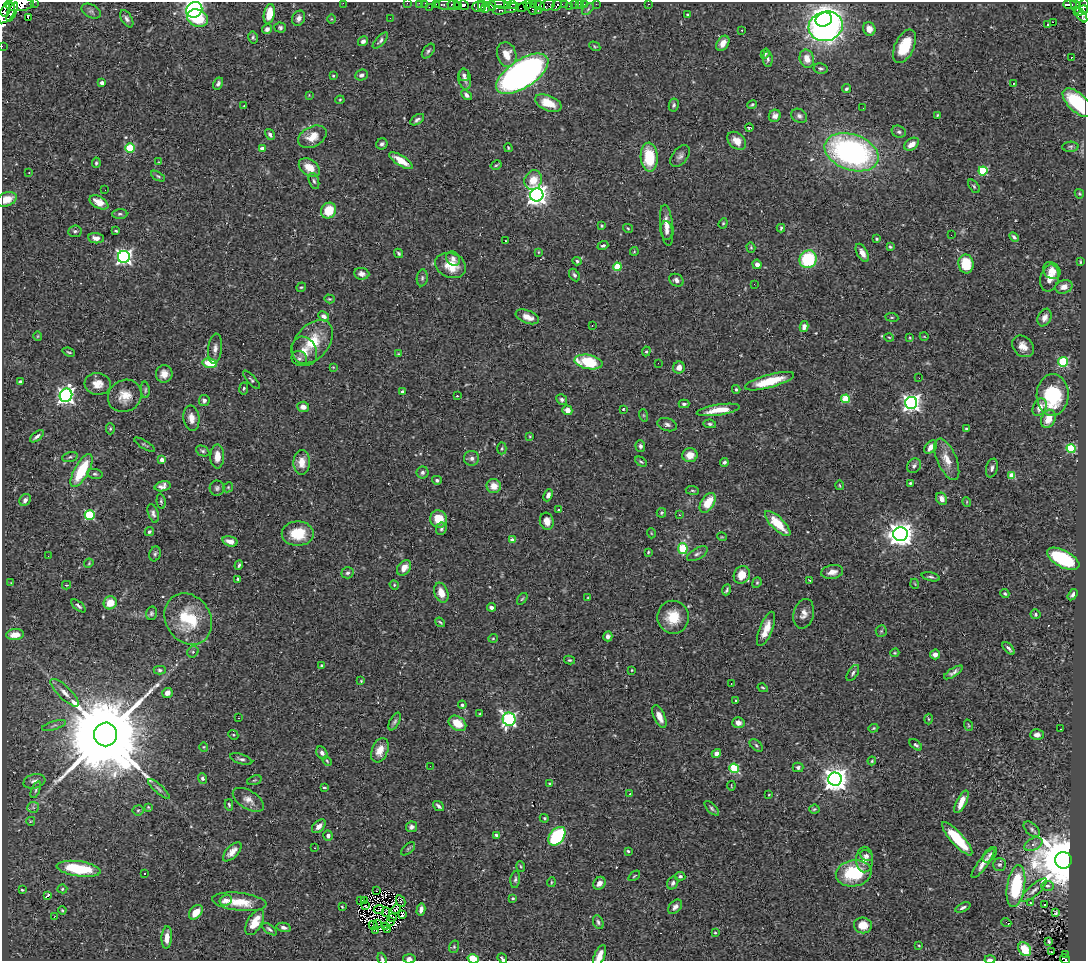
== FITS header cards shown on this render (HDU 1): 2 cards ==
NAXIS1  =                 1084
NAXIS2  =                  959

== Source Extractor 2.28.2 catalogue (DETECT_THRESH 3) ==
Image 1084 x 959 px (HDU 1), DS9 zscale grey, 1 PNG px = 1 image px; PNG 1088 x 963 px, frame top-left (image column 1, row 959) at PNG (2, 2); each listed source drawn as its Kron ellipse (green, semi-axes under 4 px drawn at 4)
Background 0.379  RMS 0.015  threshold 0.0438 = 3 sigma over >= 5 px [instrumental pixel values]
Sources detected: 473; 5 with non-positive FLUX_AUTO (blend fragments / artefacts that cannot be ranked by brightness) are neither listed nor drawn; the other 468 listed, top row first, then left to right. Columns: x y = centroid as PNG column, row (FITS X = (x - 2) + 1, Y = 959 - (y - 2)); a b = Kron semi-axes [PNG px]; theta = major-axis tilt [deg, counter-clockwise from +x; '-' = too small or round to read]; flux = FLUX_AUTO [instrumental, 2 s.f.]
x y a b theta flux
34 2 2 2 - 47
343 3 2 2 - 69
407 3 2 2 - 6.5
419 3 2 2 - 9.6
425 3 2 2 - 6.5
19 4 14 7 2 4000
436 4 2 2 - 8.6
447 4 12 5 0 80
499 4 9 4 -11 160
513 4 3 2 - 110
527 4 3 3 - 200
533 4 4 2 - 15
575 4 3 3 - 25
579 4 2 2 - 4.6
584 4 2 2 - 12
596 4 2 2 - 4.1
649 4 2 2 - 0.7
4 5 12 6 -85 1600
452 5 4 3 - 320
464 5 5 4 - 680
482 5 5 2 - 200
547 5 8 5 19 60
557 5 6 4 57 350
565 5 4 3 - 95
1070 5 7 4 -1 120
457 6 4 3 - 290
492 6 5 3 - 350
508 6 3 3 - 120
540 6 5 3 - 49
569 6 3 2 - 5.3
1076 6 8 3 -68 220
1084 6 8 4 85 360
429 7 2 2 - 40
478 7 6 5 - 580
486 7 5 4 - 370
522 7 6 3 39 170
512 8 7 4 25 310
532 8 7 3 -61 210
588 9 7 4 46 1.6
194 10 8 7 - 280
499 10 6 4 -2 370
91 11 10 6 -28 3.1
538 11 3 2 - 7.9
1081 11 7 4 27 280
12 12 10 4 67 1300
7 13 12 6 55 2900
269 14 10 5 78 21
687 14 3 2 - 0.85
1081 15 8 4 -55 290
28 18 4 2 - 1.9
197 18 11 8 -23 37
299 18 8 6 65 4.3
390 18 2 2 - 0.75
127 19 9 5 -58 3.1
331 19 5 3 - 0.83
824 20 8 6 23 1300
1053 22 2 2 - 460
1048 24 3 3 - 12
826 26 17 14 16 330
280 28 6 5 - 2
267 29 5 4 - 3.8
869 29 7 6 - 7.5
742 30 2 2 - 0.83
253 37 6 5 - 1.8
363 41 5 4 - 3.2
380 41 10 4 47 2.7
723 43 8 5 56 7.3
2 46 2 2 - 3
595 46 6 4 -30 1.2
904 46 18 9 65 33
428 51 8 5 52 2.3
507 54 12 9 -75 13
765 54 5 4 - 1.4
1071 57 2 2 - 0.63
768 59 8 5 -88 2.1
807 59 9 7 -74 11
821 68 7 5 -11 1.9
522 74 30 14 33 540
361 75 6 5 - 3.2
464 75 6 5 - 2.2
333 76 4 3 - 1
465 79 10 6 -79 3.8
102 83 4 3 - 3.6
1013 83 2 2 - 0.79
218 84 6 4 62 2.7
846 89 4 3 - 1.8
309 95 3 3 - 0.65
466 95 6 4 -48 2.7
340 100 4 4 - 1
548 103 14 7 -22 20
1078 103 18 9 -43 64
752 104 5 3 - 1.2
674 105 6 5 - 1.8
244 106 3 2 - 0.84
863 108 3 2 - 0.76
937 115 4 3 - 0.96
775 116 6 5 - 4.3
799 116 8 6 -32 3.2
417 120 8 4 33 2.7
749 127 4 3 - 1.6
899 132 7 6 - 2.4
270 134 6 4 -59 2.7
312 137 15 10 27 14
737 141 10 7 -41 11
382 144 6 5 - 2.5
912 144 8 5 35 9
1070 147 8 5 3 2.2
130 148 5 4 - 55
508 148 4 3 - 1
262 149 4 4 - 6.5
852 152 28 18 -19 280
680 156 12 7 51 4.3
649 157 14 8 -86 41
401 161 13 5 -33 14
159 162 4 3 - 0.76
96 163 5 3 - 1.5
496 165 6 3 30 1.2
309 168 11 8 -36 16
983 171 4 4 - 67
29 173 3 2 - 0.65
158 176 8 4 -30 1.6
533 180 10 8 68 18
314 181 8 5 -73 2.4
974 186 8 4 -53 1.6
105 190 2 2 - 9.7
1079 194 5 4 - 1.2
537 195 7 6 - 630
7 199 10 6 21 14
99 202 10 6 -29 13
329 211 8 7 - 27
120 214 7 5 1 2.4
723 223 5 4 - 1.3
667 225 21 6 -84 9.5
602 226 3 3 - 1
628 228 5 3 - 1
781 228 4 3 - 1.5
75 231 7 5 6 2.2
116 231 3 3 - 1.1
667 231 9 6 -84 4.3
951 235 3 2 - 0.74
1014 237 5 3 - 2.2
96 238 8 5 -6 6
876 239 4 3 - 1.1
505 241 2 2 - 1.2
603 246 5 4 - 2.1
751 247 5 4 - 1.3
890 247 4 3 - 1.3
634 251 4 4 - 0.98
538 252 4 3 - 0.72
399 253 5 4 - 2
862 253 10 5 -61 6.5
124 257 6 6 - 350
453 259 8 6 -46 3.6
808 259 9 8 - 68
577 261 4 4 - 1.5
1080 262 4 3 - 1
757 264 5 4 - 4.4
966 264 9 7 -82 31
451 265 16 12 -20 20
617 267 4 4 - 37
1052 271 9 7 -42 8.4
362 274 8 5 -7 4.7
574 275 7 4 -59 1.9
422 278 8 5 81 2.2
1050 278 14 9 77 9.4
676 280 7 6 - 4.2
754 284 2 2 - 1
301 287 5 4 - 1.3
1064 287 9 6 15 7
329 299 5 4 - 1.1
324 316 5 4 - 4.1
527 317 12 6 -21 10
892 317 7 3 -7 1.2
1044 318 9 6 67 5.5
592 325 2 2 - 0.71
804 327 5 4 - 6.4
38 336 5 3 - 0.88
924 336 4 3 - 0.69
889 337 4 3 - 0.9
910 338 3 2 - 0.8
312 342 25 16 50 32
1023 346 12 9 -44 9.9
215 349 15 7 84 5.6
304 351 15 12 -62 12
646 351 5 4 - 1.3
69 352 6 3 -23 1.3
399 354 4 3 - 1
299 358 8 7 - 3.2
589 362 14 7 -11 51
1063 362 5 5 - 86
210 363 7 5 -8 29
658 363 2 2 - 1.6
333 367 3 3 - 0.81
679 368 6 6 - 7.5
164 374 9 8 - 8.7
919 378 2 2 - 1.4
251 380 12 4 -48 2.1
769 381 25 6 15 30
20 382 4 4 - 3
98 384 13 11 -6 11
244 388 6 4 82 1.4
736 389 4 3 - 1.5
145 390 8 4 -87 1.7
403 392 3 3 - 6.2
66 395 7 6 - 430
1053 395 21 16 88 76
125 396 17 15 36 15
457 396 3 2 - 0.68
562 399 5 5 - 2.2
845 399 4 4 - 35
204 400 5 5 - 3.1
911 403 6 6 - 490
684 404 5 3 - 2
303 407 6 5 - 5.9
1040 407 9 6 63 9.7
623 409 3 3 - 1.3
567 410 5 4 - 7.4
718 410 22 5 9 19
643 415 6 4 -71 1.3
191 418 12 8 -82 8.9
1048 419 9 6 66 16
710 424 6 4 -11 1.9
667 425 10 6 -16 3.2
110 429 5 4 - 1.4
966 429 4 3 - 1.6
37 436 8 3 38 3
530 436 3 3 - 0.93
145 445 12 3 -29 1.6
640 446 6 5 - 2.3
931 447 7 5 49 7
502 448 6 4 87 1.5
1071 449 5 4 - 64
203 451 7 5 -27 2
690 455 8 7 - 11
217 456 12 7 89 11
70 457 8 4 16 1.9
472 458 7 7 - 3.9
947 459 22 9 -67 14
162 460 4 4 - 7.9
302 462 12 8 89 12
641 462 6 4 -30 1.5
724 462 4 3 - 2
914 466 8 6 47 3.2
992 468 9 5 76 3.2
82 471 18 7 61 45
422 472 6 6 - 2.6
95 474 8 5 -9 2.2
1011 475 4 4 - 29
437 480 5 4 - 2.2
910 483 3 3 - 1.2
840 485 5 2 - 0.92
163 486 8 5 15 4.9
494 486 7 7 - 12
228 487 5 4 - 1.3
217 488 7 7 - 2.6
692 490 6 4 -7 1.6
548 495 6 4 67 4.2
942 499 6 5 - 6.5
25 500 6 5 - 3.3
161 501 7 4 -84 1.8
967 502 5 3 - 0.79
708 503 11 6 58 24
559 510 3 2 - 1
153 513 9 5 -71 3.1
661 513 5 4 - 1.4
90 515 5 5 - 83
679 515 3 2 - 0.86
439 519 8 8 - 20
547 521 8 7 - 8.4
778 524 16 6 -45 26
441 529 6 5 - 2
149 532 5 4 - 1.7
651 533 5 3 - 0.82
298 534 16 12 0 29
900 534 7 7 - 1000
722 537 5 3 - 0.84
512 540 4 3 - 11
230 541 7 5 -15 9.3
683 548 5 4 - 41
648 552 4 3 - 1.2
155 554 7 5 72 2.1
697 554 11 5 29 3.1
48 556 2 2 - 1.6
1063 559 18 8 -28 87
89 563 5 3 - 1
239 565 5 3 - 1.7
404 568 8 6 52 8
832 572 11 7 11 7.5
348 573 6 5 - 2.2
742 575 9 8 - 17
931 577 9 4 -12 2.1
238 579 4 3 - 1.5
810 580 4 2 - 1.3
11 583 4 4 - 0.81
757 583 6 4 68 1.3
915 584 5 3 - 0.8
66 585 4 4 - 0.82
394 585 5 4 - 1.2
727 590 5 3 - 1.6
441 593 10 6 -71 11
1005 594 4 3 - 1.3
1073 595 6 4 58 2.4
588 597 3 2 - 0.66
522 599 7 3 53 1.2
110 603 7 6 - 16
78 606 8 3 -41 2.2
491 607 4 3 - 3
151 613 7 5 75 2.2
804 614 15 10 76 7.3
1036 614 5 5 - 2
673 617 16 15 - 25
188 619 27 22 -58 55
440 622 5 3 - 1.4
766 629 18 6 68 13
881 631 6 5 - 1.3
15 635 9 5 5 12
608 636 5 4 - 3.3
493 638 4 4 - 1.1
1009 648 8 3 -47 2.3
193 652 6 5 - 1.7
895 653 4 3 - 0.99
935 654 5 5 - 5.3
569 660 5 4 - 1.3
322 666 4 3 - 3.2
160 670 6 4 -1 2.1
632 670 3 3 - 0.73
953 672 11 4 32 3.5
853 673 9 5 58 2.3
361 681 3 3 - 0.75
731 683 3 2 - 1.8
763 688 5 3 - 1.2
65 693 19 6 -44 7.5
167 693 5 5 - 7
736 701 3 3 - 1.6
462 705 4 4 - 2.3
480 714 3 3 - 1.3
659 717 12 5 -66 9.2
238 718 2 2 - 0.57
509 719 7 6 - 230
929 719 5 3 - 1.1
395 722 10 4 62 2.3
457 723 9 7 -34 17
738 723 6 5 - 5.1
54 725 12 2 17 1.7
968 725 6 3 -71 1
873 728 5 4 - 1.2
1061 729 3 2 - 3.1
105 734 12 11 - 29000
233 735 5 4 - 1.3
1037 735 7 5 1 4.6
756 745 8 5 -42 1.9
916 745 7 4 -39 2.4
204 747 4 4 - 1
380 750 13 8 69 12
322 753 7 5 -56 3.6
716 754 5 4 - 4.7
241 759 11 5 -19 2.8
327 761 5 3 - 1.1
872 761 4 3 - 1.1
430 766 2 2 - 2.3
798 767 5 5 - 2.3
734 768 5 4 - 59
202 778 5 4 - 2.3
835 779 7 6 - 1000
254 780 7 4 19 1.5
34 781 11 7 16 5
550 784 3 2 - 0.97
731 786 4 2 - 0.8
324 787 4 2 - 1.2
159 789 14 4 -42 3
36 790 9 4 67 1.8
630 794 4 4 - 1
769 794 3 2 - 0.68
248 800 17 9 -31 8.1
961 802 12 5 62 16
229 805 5 3 - 1.5
438 806 6 3 -40 2.4
33 807 6 5 - 2
148 807 4 3 - 0.95
712 808 9 4 -46 2.2
814 809 5 4 - 1.3
138 810 5 5 - 1.4
544 818 4 4 - 1.2
31 821 4 4 - 0.89
319 826 8 5 46 6.3
411 827 5 5 - 3.1
1032 829 10 5 -42 2.9
496 835 3 3 - 2.6
328 836 5 4 - 2.7
557 836 10 7 53 100
957 839 21 6 -48 42
1033 844 9 6 26 3.9
315 848 2 2 - 0.55
408 849 8 4 42 1.6
628 851 3 3 - 1.2
232 852 12 6 46 7.1
990 855 9 5 48 2.8
866 856 6 5 - 2.8
865 860 13 8 89 7
1063 860 8 8 - 9200
983 863 18 5 53 7.6
999 865 6 6 - 2.3
521 866 5 3 - 1.1
79 869 22 7 -8 57
854 873 18 13 9 56
144 874 3 3 - 1.6
634 876 7 3 36 1.1
680 876 5 4 - 1.8
515 880 8 5 83 2.3
551 882 5 2 - 1
599 883 7 5 49 6.7
673 883 6 5 - 2.3
1016 886 21 9 81 76
1047 886 6 5 - 3.1
62 889 5 4 - 1.3
22 890 3 2 - 1.1
1034 890 16 5 42 5.3
376 891 2 2 - 0.47
48 896 3 3 - 26
513 898 4 4 - 1.4
226 900 6 5 - 6.4
361 901 3 2 - 1.2
365 901 3 2 - 1.1
401 901 6 2 -64 0.22
239 902 27 9 -6 22
1031 903 4 2 - 0.68
1045 905 3 2 - 0.74
366 906 2 2 - 1
342 907 3 2 - 0.92
675 907 8 5 45 4.2
963 907 8 4 25 2.7
396 909 5 2 - 0.82
421 909 6 4 78 4.3
62 910 4 4 - 1.2
379 910 5 2 - 0.0072
196 912 8 5 48 13
386 912 5 2 - 1.4
1056 913 4 3 - 0.8
402 915 4 3 - 3.2
54 917 2 2 - 6.2
393 918 4 2 - 1
390 921 2 2 - 1
255 922 14 7 60 18
598 922 7 5 -65 2.4
1006 922 5 2 - 2.5
377 924 3 2 - 0.4
863 925 9 8 - 18
373 926 5 2 - 0.45
385 926 3 2 - 1
284 927 7 4 -13 3.6
269 929 8 4 -37 2.3
387 929 4 2 - 0.96
376 930 3 2 - 0.83
715 933 3 3 - 0.97
167 937 11 5 86 8.7
1049 942 3 3 - 1.8
919 945 4 2 - 0.82
454 947 6 5 - 1.6
1025 949 7 5 -52 24
1051 952 2 2 - 0.83
1065 955 3 3 - 2.8
600 956 11 5 67 11
502 958 5 3 - 1.8
382 959 6 3 -71 1.5
409 959 6 4 -5 3.2
473 959 6 4 -16 16
990 959 5 2 - 2.9
1065 959 5 3 - 18
At the frame edge (FLAGS 8, measured only in part): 18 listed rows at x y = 34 2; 343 3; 407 3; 419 3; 425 3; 19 4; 4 5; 1084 6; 2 46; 1078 103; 7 199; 600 956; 502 958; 382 959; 409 959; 473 959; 990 959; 1065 959
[5 non-positive-flux detections neither listed nor drawn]